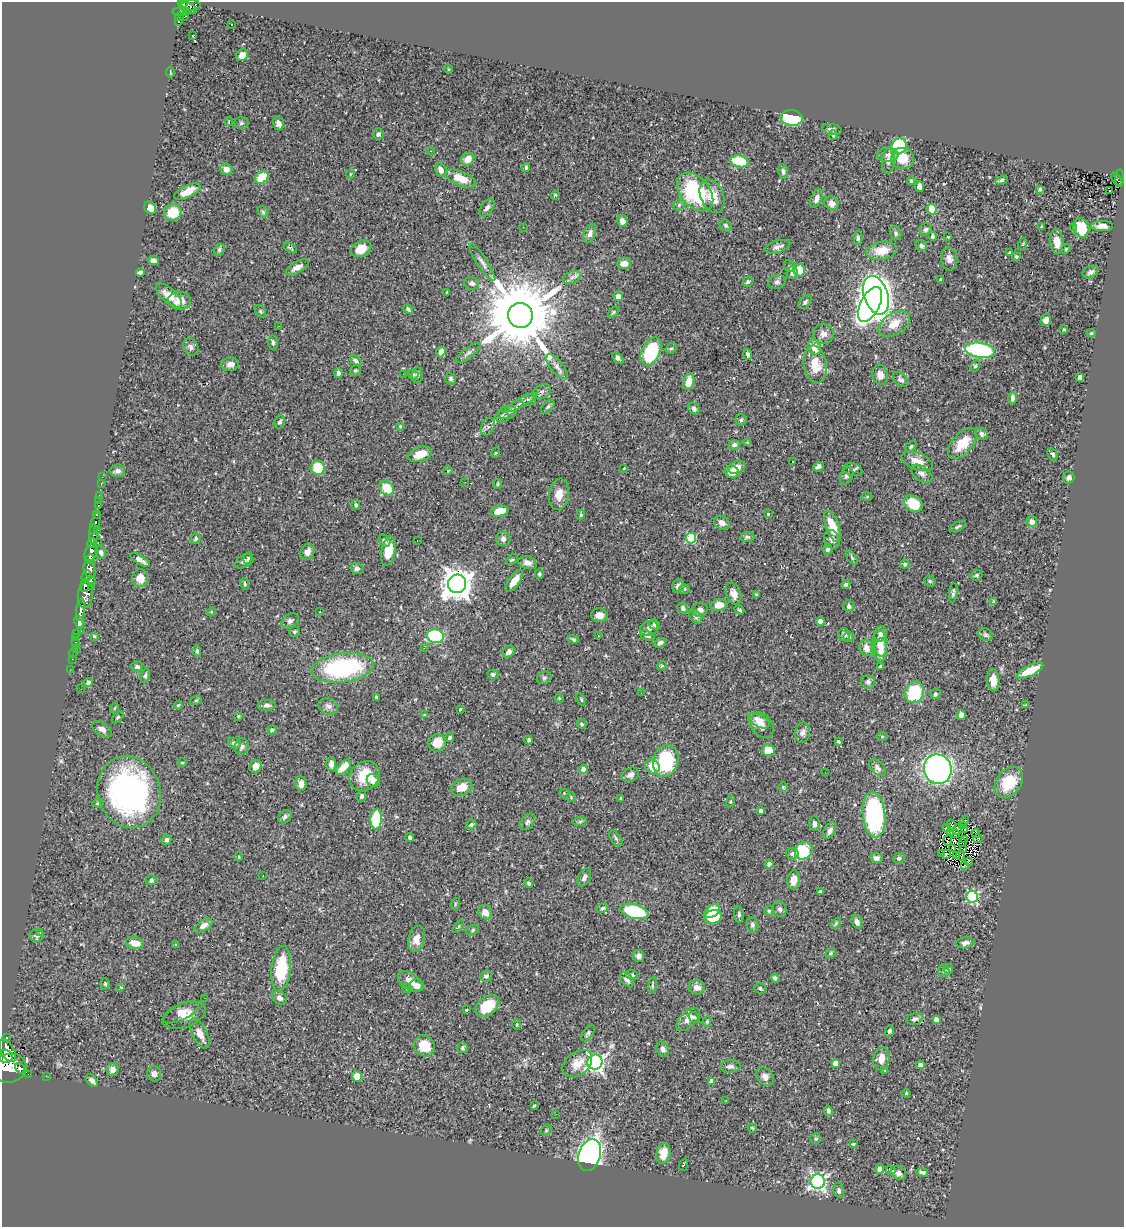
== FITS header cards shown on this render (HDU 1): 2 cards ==
NAXIS1  =                 1122
NAXIS2  =                 1225

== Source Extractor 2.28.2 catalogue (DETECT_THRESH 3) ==
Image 1122 x 1225 px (HDU 1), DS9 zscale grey, 1 PNG px = 1 image px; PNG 1126 x 1229 px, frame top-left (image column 1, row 1225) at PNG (2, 2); each listed source drawn as its Kron ellipse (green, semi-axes under 4 px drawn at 4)
Background 0.472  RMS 0.026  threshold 0.0769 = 3 sigma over >= 5 px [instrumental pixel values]
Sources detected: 482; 3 with non-positive FLUX_AUTO (blend fragments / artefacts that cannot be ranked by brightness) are neither listed nor drawn; the other 479 listed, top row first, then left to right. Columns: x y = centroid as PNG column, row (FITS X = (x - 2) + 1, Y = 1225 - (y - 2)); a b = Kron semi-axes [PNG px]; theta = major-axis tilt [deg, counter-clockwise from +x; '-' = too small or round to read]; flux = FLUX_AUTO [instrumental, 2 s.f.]
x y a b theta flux
183 3 5 3 - 250
191 5 10 5 5 160
188 8 10 5 -27 190
181 12 9 4 2 190
179 17 4 3 - 110
184 17 3 2 - 6.5
178 21 4 3 - 42
231 24 2 2 - 1
193 36 3 3 - 2.4
242 55 7 5 43 12
448 69 4 3 - 1.4
170 72 5 3 - 1.5
791 118 11 7 -7 120
229 121 4 3 - 2.2
241 123 7 6 - 3.5
278 123 7 5 -74 8.6
832 129 10 5 -13 4.7
378 134 5 5 - 6.2
833 135 5 4 - 2
899 146 8 7 - 150
431 151 4 3 - 1.5
888 155 11 7 2 7.1
902 158 11 10 - 30
468 159 7 6 - 19
739 161 9 6 -14 64
888 161 12 6 85 8.8
526 167 4 3 - 2.5
226 169 6 5 - 13
441 170 7 5 -65 11
783 172 7 4 -80 4.3
350 174 4 3 - 1.4
262 178 7 5 37 45
1120 178 8 4 -89 83
461 179 16 7 -22 34
1117 179 7 2 -55 44
1001 180 6 4 19 3.2
911 181 4 3 - 2.4
920 186 5 4 - 6.6
1040 189 4 3 - 3.8
1110 190 3 2 - 3
187 192 14 6 26 25
695 192 22 14 -49 150
555 195 4 3 - 1.8
712 196 17 11 -66 32
816 199 10 5 67 7.4
832 203 7 6 - 8.2
679 205 6 5 - 3.1
150 208 6 5 - 12
487 208 10 5 52 6.1
932 209 5 4 - 32
173 212 9 8 - 41
263 212 6 4 -45 2.5
622 221 6 5 - 11
726 225 6 5 - 3
1102 226 11 5 0 12
523 227 2 2 - 2.8
1041 227 4 2 - 1.2
1073 228 3 2 - 1.7
1081 228 10 8 -82 47
925 229 6 5 - 4.3
590 233 10 5 69 8
896 233 7 5 -73 3.6
933 236 4 4 - 4.4
948 237 3 2 - 3
858 238 7 4 -89 3.7
1057 241 12 7 -83 19
1023 244 6 3 71 1.8
921 246 6 5 - 4.9
778 247 13 6 17 8.1
290 248 7 3 -31 2.4
361 249 11 7 29 23
1066 249 5 4 - 1.7
219 250 6 5 - 3.3
882 251 15 9 9 30
1009 253 3 3 - 1.7
1016 257 4 3 - 2.4
949 259 11 8 -85 9.3
154 261 5 4 - 6.6
482 262 22 5 -57 8.9
624 264 7 5 4 14
790 266 6 5 - 2.9
297 267 13 5 29 12
799 270 6 6 - 28
140 272 4 4 - 4.4
1090 272 8 5 28 5.7
792 273 6 5 - 6.2
572 277 9 6 24 5.9
940 280 3 2 - 1.7
748 282 5 5 - 3
777 282 9 7 16 5.9
472 283 7 6 - 6.1
447 293 3 3 - 2.4
169 295 16 7 -41 19
876 295 20 12 -70 1400
618 296 5 4 - 11
180 301 11 9 -3 18
805 302 8 5 42 3.9
870 304 19 9 63 900
408 309 5 3 - 3.6
261 311 7 5 -56 2.6
613 312 6 4 43 2.8
520 315 13 12 - 23000
1046 320 6 5 - 8.4
894 324 17 10 33 28
279 326 3 2 - 2.1
1064 330 3 3 - 2.4
1091 333 4 4 - 2.4
823 334 11 10 - 11
273 343 7 4 -86 3.7
191 347 9 7 -62 6.6
814 347 8 6 -73 18
671 348 6 5 - 2.5
980 350 15 7 -9 200
651 351 15 9 63 110
441 352 5 4 - 13
468 353 15 5 37 6.6
748 354 5 4 - 3.7
618 358 6 4 -51 7.4
356 361 6 4 -37 5
230 364 9 7 8 9.7
815 364 19 11 -82 30
975 366 6 4 61 2.6
557 367 15 6 -52 8.6
355 370 6 5 - 2.6
338 373 5 4 - 3.9
403 374 3 2 - 2.4
413 374 5 4 - 2.9
417 375 8 5 82 5.7
880 375 10 7 -76 13
1080 377 4 4 - 9.3
451 379 6 5 - 3.7
900 379 9 6 -44 5
689 382 8 5 73 23
542 391 9 6 25 6.1
1012 398 6 4 89 5.7
529 400 7 5 -3 4.8
521 402 18 3 29 7
548 407 8 5 46 3.9
694 409 6 5 - 4.4
507 413 10 6 15 6.4
502 416 6 6 - 3.3
741 420 6 5 - 3.1
279 422 7 5 62 5.3
400 426 3 3 - 1.3
488 427 9 6 63 5.9
982 434 6 6 - 5.3
748 443 4 3 - 2.8
962 443 18 10 49 40
734 445 6 4 11 5.5
911 446 6 4 40 2.7
495 453 5 3 - 1.7
420 454 12 7 18 22
1053 454 6 4 -61 3.4
917 461 16 8 -21 26
793 462 3 2 - 2.1
737 467 9 6 23 14
818 467 5 4 - 5.6
318 468 7 7 - 49
624 468 3 3 - 8.6
853 470 10 6 -15 4.8
117 471 7 6 - 7.1
448 471 4 4 - 1.6
732 472 7 6 - 20
922 474 12 7 -36 7.8
847 475 9 6 64 5.3
102 477 2 2 - 4.3
1069 477 6 5 - 6
465 482 2 2 - 2.3
101 483 3 2 - 12
498 484 4 3 - 1.9
387 488 8 6 -50 36
559 494 15 10 82 17
99 496 3 2 - 16
867 497 5 3 - 1.6
98 501 3 2 - 17
913 504 10 7 -34 45
98 505 3 3 - 31
356 505 4 4 - 3.3
500 511 9 5 11 28
768 514 3 3 - 1.9
96 515 3 3 - 130
581 515 5 4 - 2.2
1032 522 5 5 - 9.7
95 523 12 3 74 120
722 523 8 6 -33 9
958 526 9 4 26 3.3
832 527 16 6 -69 34
98 530 3 2 - 41
93 534 9 4 87 470
747 537 7 5 7 3.9
691 538 5 5 - 99
196 539 6 4 55 2.9
503 539 7 7 - 7.1
832 539 9 7 -71 8
417 540 3 2 - 1.6
384 541 6 5 - 4.5
98 542 2 2 - 8.1
92 543 5 3 - 160
828 549 5 4 - 3.8
388 551 15 7 80 31
91 552 9 6 63 800
101 552 7 5 -69 6
308 552 8 6 69 8.2
852 558 8 4 -55 3.1
90 559 5 4 - 400
248 559 6 5 - 3.5
140 560 11 4 -32 9.5
512 560 6 4 42 2.7
243 561 9 5 37 5.3
527 563 9 6 -16 9.5
905 564 5 4 - 2.6
357 568 6 5 - 5.9
90 569 9 5 -73 680
539 574 5 4 - 2.8
977 575 6 5 - 3.1
86 576 6 3 68 280
140 578 9 8 - 17
92 580 5 3 - 120
514 581 13 5 54 19
930 581 6 5 - 2.6
245 584 6 3 -74 2.1
457 584 9 9 - 2500
846 584 5 4 - 3.5
85 585 6 4 84 290
91 586 2 2 - 12
678 586 7 6 - 7.5
684 589 5 5 - 2.1
733 593 11 7 -68 12
953 593 10 3 82 3.5
85 595 13 7 84 640
757 595 4 4 - 2.2
994 601 4 3 - 3.7
719 605 8 6 10 15
849 606 6 5 - 4.1
683 608 6 5 - 5.2
81 610 11 4 82 990
700 610 8 7 - 6.3
739 610 5 3 - 2.4
211 612 5 3 - 1.6
320 612 3 3 - 2.1
599 615 8 7 - 13
696 617 8 5 -53 4.1
290 621 9 6 32 6.8
820 621 4 4 - 20
79 622 6 4 -66 610
654 624 6 5 - 3
649 628 9 7 25 6.6
81 631 2 2 - 6.5
294 632 5 5 - 2.7
76 634 3 2 - 21
881 634 8 6 69 7.5
844 635 6 6 - 7.4
986 635 7 6 - 3.9
94 636 4 4 - 2.3
435 636 8 6 -11 130
598 636 4 3 - 2.5
647 636 7 5 -21 4.9
76 637 3 2 - 23
849 637 6 4 -4 2.7
573 639 5 3 - 2.9
76 642 3 3 - 26
660 643 6 4 28 5.3
880 643 13 7 -85 24
424 648 3 2 - 2.5
866 648 8 7 - 11
77 649 3 2 - 48
881 650 12 6 87 18
197 651 6 3 -83 3.2
73 652 5 3 - 28
509 652 6 5 - 8.7
72 659 2 2 - 9
662 666 5 4 - 1.8
880 666 4 4 - 2.3
137 667 6 5 - 4.8
343 668 31 14 7 230
70 670 2 2 - 7.9
1030 671 14 5 26 37
493 674 5 4 - 4.5
145 675 7 4 73 3.3
544 678 7 6 - 3.7
993 680 11 6 -88 19
88 682 4 4 - 4.9
868 682 7 7 - 5.4
81 689 2 2 - 1.1
914 692 11 9 63 79
641 693 2 2 - 2.1
935 694 5 5 - 4
376 697 3 3 - 2.2
559 698 5 3 - 1.7
581 699 7 4 -64 2.3
196 700 6 4 19 2.3
1026 704 3 3 - 7.1
178 705 4 3 - 1.6
267 705 9 5 3 6.5
328 706 10 8 -23 7.8
115 708 5 3 - 1.6
460 709 3 2 - 1.6
424 715 4 3 - 1.6
961 715 4 4 - 7.9
238 716 4 3 - 1.8
118 717 7 4 46 2.9
759 721 12 6 -27 12
581 724 5 4 - 2.6
762 725 14 10 -52 20
102 729 11 6 -34 8
272 730 4 4 - 5.3
803 733 10 7 79 7.2
882 736 5 3 - 2
449 738 5 4 - 3
529 740 4 3 - 3.1
839 742 4 3 - 2.6
234 743 7 5 -22 5.8
437 743 9 8 - 24
242 747 9 6 74 7.3
768 750 6 6 - 29
666 761 16 12 74 140
182 763 5 3 - 1.7
331 764 7 5 -89 7.5
256 766 6 5 - 16
652 766 8 7 - 26
343 767 9 5 46 25
877 768 10 6 -44 6.3
583 769 4 4 - 14
938 769 15 13 -66 500
825 772 2 2 - 3.6
630 775 9 6 25 8.2
365 776 16 14 45 49
373 781 7 6 - 18
1009 782 17 12 53 60
301 784 7 5 -83 11
462 787 11 8 24 23
783 787 5 5 - 2.1
129 792 36 31 -72 450
564 793 5 4 - 1.7
362 796 5 4 - 4.4
571 797 4 4 - 1.8
621 798 3 3 - 2.1
730 801 6 4 71 2.3
98 803 5 3 - 2.7
761 811 3 3 - 5.5
874 815 23 11 -84 250
285 817 7 5 44 4.3
376 819 10 5 87 96
580 821 7 4 2 2.9
964 821 5 2 - 7.1
528 822 9 6 58 4.7
814 823 7 5 -85 5.8
471 825 5 4 - 2.7
951 825 6 3 -72 3.2
963 825 3 2 - 0.72
947 827 3 2 - 0.65
957 829 5 3 - 2
964 830 2 2 - 1.3
830 831 9 5 58 8.1
950 832 3 2 - 1.1
976 833 4 2 - 0.23
955 834 5 2 - 1.2
410 838 4 4 - 4.4
616 838 9 5 -56 3.5
964 839 4 2 - 0.095
978 839 5 3 - 1.7
166 840 5 5 - 5.5
948 840 5 2 - 1.8
962 843 3 2 - 0.47
953 848 3 2 - 1.8
964 849 3 2 - 0.56
804 851 9 8 - 100
792 853 6 5 - 4.9
942 854 2 2 - 2.5
946 854 4 2 - 1.5
956 856 4 2 - 1.5
960 856 4 3 - 1.6
239 857 4 2 - 1.2
876 858 6 5 - 5.5
899 858 6 5 - 3.6
969 862 4 3 - 1.1
769 864 4 4 - 17
965 866 3 2 - 1.2
263 876 2 2 - 1.3
584 877 10 6 64 6.6
151 880 5 5 - 4.2
794 880 9 6 82 16
529 883 5 4 - 3
820 892 4 3 - 2.2
972 896 6 5 - 190
455 904 6 3 73 2.3
602 908 5 4 - 3.4
780 909 8 6 -70 5.1
635 911 14 7 -14 120
712 911 9 5 35 38
769 911 5 4 - 2.6
485 912 7 6 - 16
739 914 8 5 -84 3.7
713 917 9 6 13 41
857 922 7 5 -70 6.4
836 923 6 4 54 2.5
752 925 8 5 -77 5.5
203 926 10 5 33 9.2
458 926 7 3 55 1.9
473 930 7 4 29 3.1
40 932 3 2 - 2.7
37 936 7 6 - 4.2
417 939 13 8 78 17
135 943 9 6 -15 21
965 943 9 5 8 6.5
176 945 4 4 - 1.6
831 953 5 4 - 2.6
639 956 6 5 - 7.9
281 969 23 9 84 83
948 969 5 4 - 2.6
944 971 6 5 - 3.9
632 975 6 5 - 3.5
486 976 6 5 - 4.4
775 978 4 3 - 3.7
627 980 8 5 -54 6.5
410 981 14 8 -36 15
105 984 5 4 - 2.4
652 985 8 4 81 3
417 986 7 6 - 11
121 987 4 3 - 1.5
697 987 8 7 - 10
407 988 5 4 - 2.2
760 988 6 5 - 3.8
204 998 2 2 - 12
279 998 8 6 -28 7.2
487 1006 13 9 39 42
466 1010 3 3 - 1.6
180 1012 20 8 25 12
184 1016 22 12 20 21
694 1017 6 5 - 3
688 1019 14 7 45 12
915 1019 8 5 15 4.6
936 1019 4 4 - 11
707 1022 5 4 - 2.4
517 1024 5 3 - 1.7
889 1031 5 4 - 3.3
200 1033 16 7 -64 17
588 1033 9 5 55 3.8
6 1038 3 3 - 79
424 1046 11 10 - 37
463 1048 5 5 - 3.2
663 1049 7 6 - 6.1
7 1051 13 6 -60 1500
6 1056 7 6 - 1200
881 1059 11 8 79 15
595 1062 7 7 - 590
835 1063 4 4 - 16
577 1064 16 11 39 22
920 1065 4 4 - 8.6
730 1066 10 6 4 5.9
9 1068 17 14 16 3500
20 1068 6 3 -57 240
113 1070 6 6 - 7.8
884 1071 3 3 - 3.1
28 1074 3 2 - 5.5
154 1074 8 7 - 7
46 1076 2 2 - 7.9
357 1077 5 4 - 28
765 1077 10 7 -50 11
92 1080 7 4 -46 6.6
712 1081 4 4 - 13
906 1093 4 3 - 1.7
726 1100 4 3 - 1.1
534 1105 3 2 - 1.7
828 1111 5 4 - 4
556 1114 3 2 - 1.9
752 1128 4 4 - 1.7
546 1130 6 5 - 2.6
816 1139 5 5 - 2.8
853 1144 4 4 - 2
663 1153 10 6 76 25
590 1155 16 11 71 710
684 1165 6 2 68 1.3
880 1169 4 4 - 20
891 1170 5 3 - 25
922 1172 6 4 -10 4.2
899 1173 8 6 -31 9.4
818 1182 7 7 - 430
839 1190 7 5 -77 4.5
At the frame edge (FLAGS 8, measured only in part): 2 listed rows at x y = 183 3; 9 1068
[3 non-positive-flux detections neither listed nor drawn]